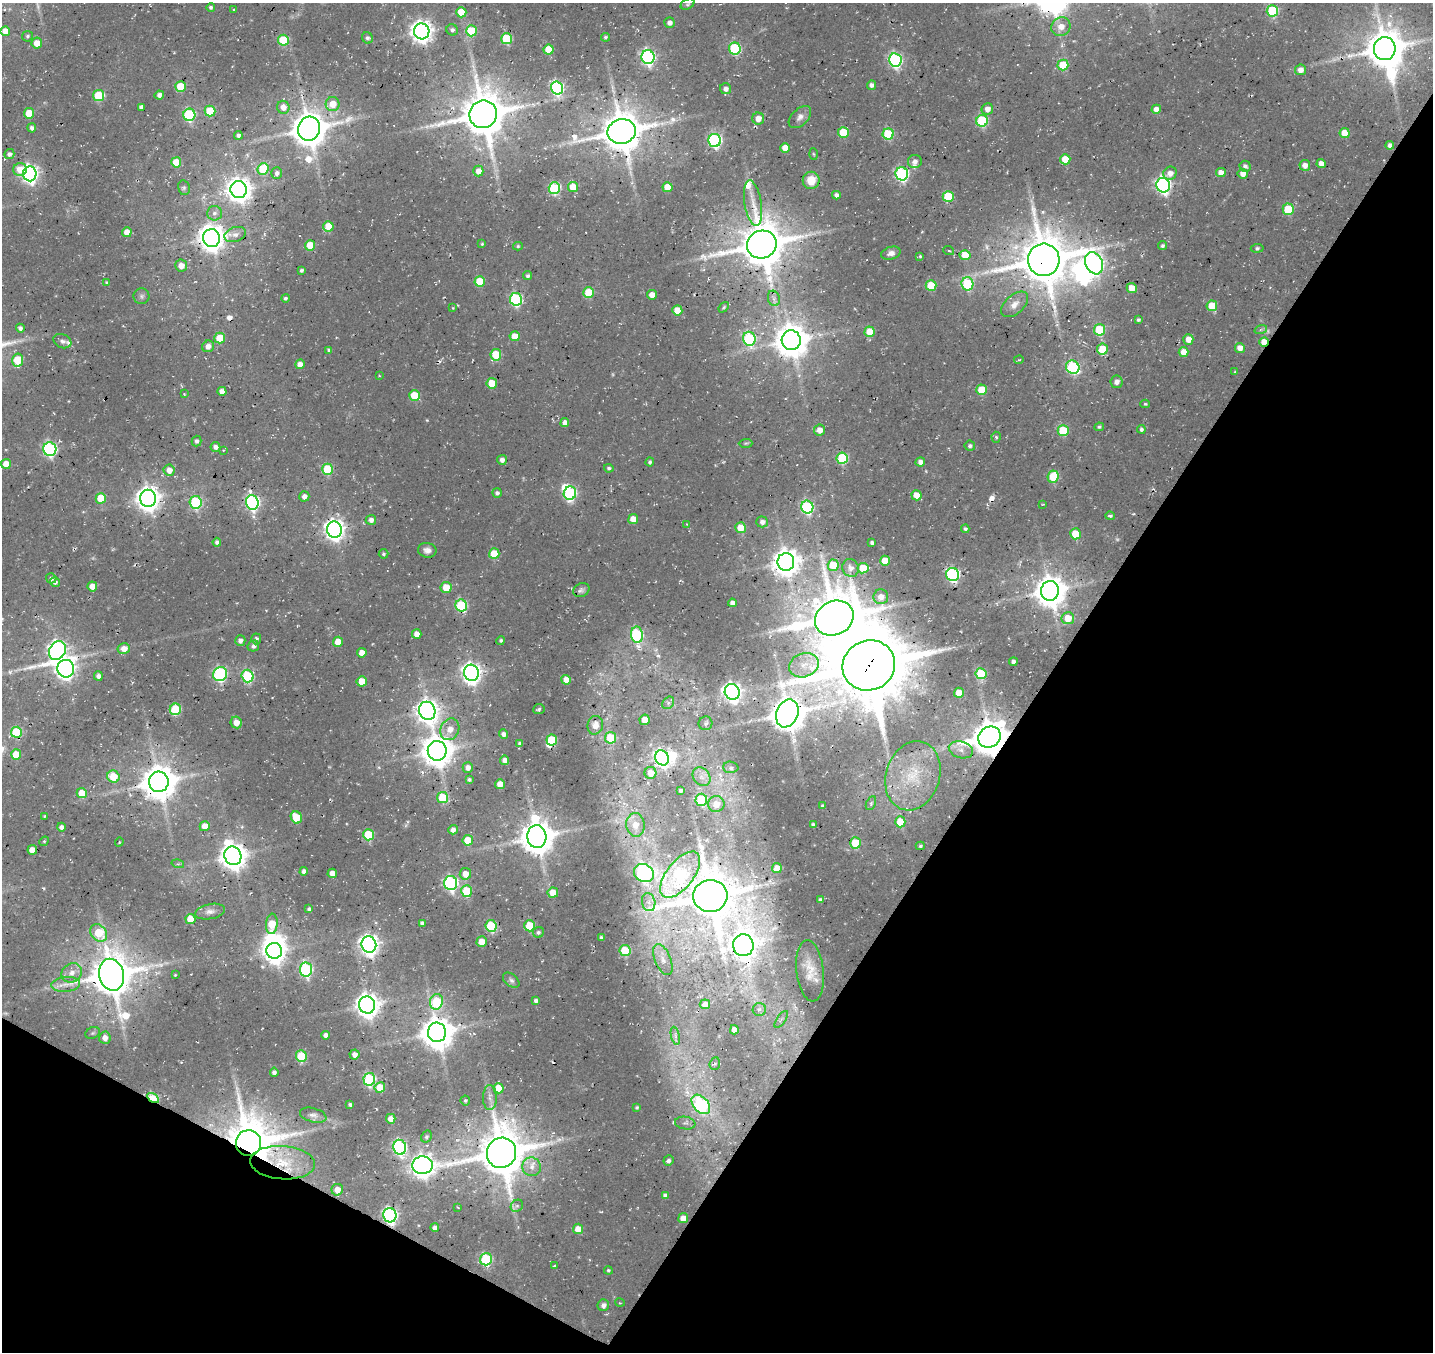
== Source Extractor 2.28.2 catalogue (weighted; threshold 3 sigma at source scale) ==
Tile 15 of 4 x 4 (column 3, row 4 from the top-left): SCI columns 2984-4414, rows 333-1682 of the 5960 x 5999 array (HDU 1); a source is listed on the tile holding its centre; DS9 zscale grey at full resolution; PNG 1435 x 1354 px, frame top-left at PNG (2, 3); each listed source drawn as its Kron ellipse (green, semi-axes under 4 px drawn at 4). Shown black and unused: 32% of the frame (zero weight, under 3 of 4 exposures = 8% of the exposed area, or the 3 px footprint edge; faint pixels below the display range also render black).
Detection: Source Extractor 2.28.2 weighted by HDU 2 'WHT'; one run over the whole footprint, this tile lists its part. Background 0.0281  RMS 0.0035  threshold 0.0157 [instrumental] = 3 sigma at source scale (4.5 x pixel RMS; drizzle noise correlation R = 1.50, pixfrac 1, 0.0396/0.0396 arcsec/px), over >= 5 px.
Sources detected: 392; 8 too faint to see at this stretch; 6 inside a brighter object's white glare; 2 cosmic-ray / hot-pixel residue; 2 long thin detections or spike segments (spike, bleed or trail) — neither listed nor drawn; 3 inside a brighter listed object's ellipse — not listed separately; the other 371 listed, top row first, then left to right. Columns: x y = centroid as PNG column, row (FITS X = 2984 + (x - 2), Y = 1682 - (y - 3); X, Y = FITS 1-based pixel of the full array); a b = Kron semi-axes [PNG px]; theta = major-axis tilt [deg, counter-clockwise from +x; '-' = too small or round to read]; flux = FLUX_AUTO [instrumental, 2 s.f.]
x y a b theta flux
688 4 7 5 27 0.62
211 7 4 4 - 0.78
234 10 3 3 - 0.38
1272 11 5 5 - 30
461 12 5 5 - 9.1
670 23 5 5 - 1.8
1061 27 10 9 - 3.8
452 30 6 5 - 1
5 31 5 4 - 4.1
422 31 8 7 - 280
471 31 5 5 - 19
27 36 5 5 - 0.68
605 37 4 4 - 0.67
367 38 6 5 - 1
507 39 5 5 - 25
283 40 5 5 - 21
37 43 5 5 - 4.8
735 49 6 6 - 35
1385 49 11 11 - 1200
548 50 5 5 - 9.7
648 57 7 6 - 95
895 60 7 6 - 76
1063 65 5 5 - 13
1300 70 5 5 - 2.9
872 85 4 4 - 1.3
180 86 5 5 - 13
557 88 6 6 - 64
726 89 5 5 - 1.5
159 95 4 4 - 1.6
99 96 5 5 - 21
333 104 7 7 - 5.7
141 107 4 4 - 1.3
283 107 6 6 - 3.4
987 109 6 5 - 2.8
1156 109 5 4 - 2.8
210 111 5 5 - 15
29 113 5 5 - 8.8
483 114 14 13 - 1500
189 115 6 6 - 41
800 117 13 8 45 2.1
758 119 6 6 - 3.5
982 121 6 6 - 33
32 128 4 4 - 1.2
309 129 12 11 - 950
622 131 14 12 14 1300
843 132 5 5 - 13
1345 133 5 5 - 8.3
888 134 5 5 - 26
238 135 4 4 - 1.2
715 140 6 6 - 72
1390 145 4 4 - 1.8
785 148 5 5 - 4.3
9 154 5 5 - 1.3
813 154 6 4 -87 0.4
1065 159 5 5 - 9.4
915 161 7 6 - 1.8
176 162 5 5 - 9.3
1321 163 4 4 - 2.8
1305 165 5 5 - 2.5
1245 166 5 5 - 1.3
20 169 7 6 - 5
263 169 6 5 - 18
478 171 5 5 - 3
277 173 5 5 - 1.2
1170 173 7 6 - 2.7
1221 173 5 4 - 3.2
30 174 7 6 - 150
902 174 6 6 - 65
1243 174 5 5 - 2.7
811 180 9 8 - 6.5
1163 185 7 7 - 110
573 187 5 5 - 7.9
667 187 5 5 - 7.1
184 188 7 6 - 0.82
554 188 6 6 - 36
239 189 8 8 - 350
836 195 4 4 - 1.3
948 196 5 5 - 19
753 203 23 8 -81 4.7
1288 209 5 5 - 16
214 213 7 7 - 1.4
328 226 5 5 - 7.3
127 232 5 4 - 4.4
235 235 11 7 18 1.9
211 238 9 8 - 470
482 244 4 4 - 0.43
310 245 5 5 - 9.6
762 245 15 14 - 1500
518 246 5 4 - 0.58
1163 246 4 4 - 0.82
1257 248 6 4 7 0.79
949 251 5 3 - 0.64
891 253 10 6 16 2
965 255 5 5 - 7.8
920 256 4 4 - 0.43
1044 260 16 16 - 1700
1094 263 11 8 -66 170
181 266 6 6 - 3.5
301 270 4 3 - 0.65
528 276 5 4 - 0.82
480 281 5 5 - 13
106 282 3 3 - 0.44
967 284 6 6 - 31
931 285 5 5 - 13
1132 288 5 5 - 5.1
589 293 5 5 - 15
652 295 5 4 - 3.8
142 296 8 8 - 1.1
285 298 4 4 - 0.77
774 298 8 6 -72 1.2
516 299 6 6 - 50
1014 304 16 9 42 3
1212 306 5 5 - 10
724 307 6 4 49 0.49
453 308 4 4 - 0.32
677 310 5 5 - 5.8
1138 320 4 3 - 0.83
20 328 4 4 - 1.1
1261 329 6 4 19 0.66
1100 330 6 5 - 21
870 332 5 5 - 9.4
515 336 5 5 - 5
220 338 5 5 - 9.7
749 339 7 6 - 43
1188 339 5 5 - 3.8
791 340 10 9 - 800
62 341 9 6 -22 1.4
1264 342 5 4 - 5.7
208 346 6 6 - 2.3
1240 348 5 5 - 3
1102 349 5 5 - 12
329 350 4 3 - 0.92
1184 352 5 5 - 4.5
496 355 5 5 - 15
18 360 6 5 - 14
1019 360 5 3 - 0.47
300 364 5 4 - 2.8
1073 367 7 6 - 48
1235 372 4 3 - 0.39
379 376 3 2 - 0.32
1116 382 6 6 - 1.9
492 383 5 5 - 11
982 390 5 5 - 12
222 391 4 4 - 2.5
184 394 3 3 - 0.31
414 395 5 5 - 12
1145 404 5 4 - 0.53
565 423 4 4 - 2.2
1099 427 5 3 - 0.57
1141 429 4 4 - 0.94
820 430 6 5 - 3
1063 430 5 5 - 17
996 437 5 4 - 0.53
196 441 5 5 - 1
746 443 7 3 2 0.48
970 446 5 5 - 0.94
215 447 5 5 - 1.7
50 449 7 6 - 69
223 450 4 3 - 0.27
842 458 6 5 - 29
502 460 5 5 - 1.9
650 462 4 4 - 0.83
920 462 4 4 - 2
6 464 5 5 - 4.9
609 468 5 4 - 0.64
328 469 5 5 - 22
169 470 6 5 - 3.6
1053 477 6 5 - 17
497 493 5 5 - 1
570 493 7 6 - 56
916 495 5 5 - 5.3
304 496 5 5 - 1.9
101 498 5 5 - 10
148 498 8 8 - 350
196 502 6 6 - 38
252 502 7 6 - 93
1043 504 3 2 - 0.24
807 507 6 6 - 53
1110 516 5 3 - 0.66
633 519 5 5 - 5.1
371 520 5 5 - 1.7
762 522 6 5 - 1.8
687 524 3 3 - 0.3
740 528 5 5 - 6.9
334 529 8 7 - 240
965 529 4 4 - 0.7
1076 534 5 5 - 12
217 542 4 4 - 1.2
872 543 4 4 - 1.1
427 550 9 7 -10 1.9
384 554 5 4 - 0.66
494 554 5 5 - 14
885 561 5 5 - 5.4
786 562 9 8 - 490
833 565 5 5 - 12
851 568 9 8 - 2.6
863 568 5 5 - 9.5
953 575 6 6 - 69
51 578 5 5 - 0.98
55 582 5 4 - 1.4
92 586 5 4 - 4.3
446 588 5 5 - 7.4
581 590 8 6 27 1.1
1050 591 10 9 - 700
881 597 7 7 - 3
732 603 4 4 - 1.8
461 606 6 6 - 35
834 618 20 16 27 1800
1068 618 6 6 - 6.8
417 634 5 5 - 3.8
637 635 8 6 -83 49
256 639 5 5 - 0.92
240 641 5 5 - 1.6
501 641 4 4 - 0.79
338 642 5 5 - 6.2
253 646 6 5 - 1.1
124 649 6 5 - 3.2
57 650 10 8 56 160
362 653 5 5 - 3.7
1013 662 4 4 - 1.5
804 665 15 12 20 5.2
869 665 26 25 - 3400
66 669 9 8 - 210
471 673 8 7 - 220
220 674 7 6 - 60
981 674 5 5 - 21
98 676 5 4 - 1.6
248 676 6 6 - 37
566 680 5 5 - 3.8
362 681 5 5 - 7.4
732 692 8 7 - 190
959 693 5 5 - 5.1
668 703 7 5 47 0.95
175 709 6 5 - 24
539 709 6 5 - 0.66
427 711 9 8 - 300
787 713 14 11 68 970
645 720 5 5 - 6.6
236 722 6 5 - 3.4
705 723 7 6 - 0.99
595 725 9 7 76 3.6
450 729 11 9 63 4.1
16 732 5 5 - 22
504 734 4 4 - 1.7
990 737 12 10 33 960
611 738 5 5 - 15
552 740 5 5 - 17
520 743 4 3 - 1.1
961 750 12 8 -16 2.3
437 751 10 9 - 680
16 755 5 5 - 7.9
662 758 8 6 -65 120
505 760 4 4 - 2.5
468 767 5 5 - 2.1
731 767 8 5 -3 1.1
650 773 6 6 - 4.4
913 776 35 27 72 20
113 777 6 6 - 9.3
701 777 10 8 -51 2.4
469 780 4 4 - 0.8
159 782 10 10 - 940
500 784 5 5 - 4.9
681 790 3 3 - 0.8
82 793 5 5 - 8.1
443 798 5 5 - 16
701 800 6 6 - 18
871 803 7 4 64 0.79
716 804 8 8 - 4.7
822 805 3 3 - 0.42
44 816 3 3 - 0.37
296 817 6 5 - 11
900 822 5 5 - 8.6
635 825 12 9 -83 4.9
813 825 4 4 - 0.93
205 826 5 5 - 4.4
61 827 4 4 - 1.4
453 830 5 4 - 1.8
368 835 5 5 - 19
537 837 11 9 -87 860
468 840 5 5 - 8.6
44 841 5 4 - 0.45
119 842 4 3 - 0.34
855 843 5 5 - 17
920 846 4 3 - 0.61
32 850 5 5 - 4.3
233 856 9 8 - 480
178 864 6 4 -16 0.52
777 868 5 5 - 5.4
304 871 4 4 - 1.8
332 873 4 4 - 3.2
644 873 10 9 - 84
465 874 5 5 - 4.5
680 875 27 13 52 48
451 883 7 6 - 72
467 891 6 5 - 20
553 893 5 5 - 5.3
710 896 17 16 - 1600
821 900 4 4 - 1.1
649 902 9 6 -78 1.8
309 909 4 4 - 1.1
210 912 15 7 11 2
190 919 5 5 - 6.8
422 923 4 4 - 1.1
272 924 10 5 84 9.3
491 926 6 5 - 30
530 926 5 5 - 15
538 932 5 5 - 0.85
99 933 9 7 -49 12
601 937 4 3 - 0.78
482 942 5 5 - 5.8
369 944 8 7 - 230
743 945 11 10 - 430
625 950 5 5 - 18
274 951 8 8 - 310
663 959 16 8 -67 3.2
306 969 7 6 - 57
810 971 30 13 -84 7.1
72 973 10 9 - 2.9
111 975 16 12 -76 1400
175 975 3 2 - 0.29
511 980 9 6 -39 1.1
66 984 14 7 5 3.1
536 1001 4 4 - 1.3
436 1002 8 6 74 24
705 1004 5 5 - 2.7
367 1005 8 8 - 350
759 1009 7 6 - 1.1
781 1019 10 2 55 0.63
734 1030 4 4 - 3.3
437 1032 9 9 - 770
93 1033 7 5 21 0.65
326 1035 4 4 - 1.9
675 1036 9 4 -77 1
105 1038 6 5 - 2.7
354 1054 5 5 - 2.4
301 1056 6 5 - 20
715 1064 6 5 - 0.75
274 1072 4 4 - 1.1
369 1079 6 6 - 44
380 1087 5 5 - 8
499 1088 5 5 - 7.2
153 1098 6 4 -32 24
490 1098 12 7 -90 1.9
465 1100 5 5 - 0.63
350 1104 4 3 - 0.78
701 1104 11 7 -47 49
637 1107 4 3 - 0.56
313 1115 13 7 -15 1.7
391 1119 5 4 - 4.1
685 1123 10 6 -8 1.3
426 1137 6 5 - 0.81
248 1143 13 12 - 1700
400 1147 7 6 - 79
501 1153 15 14 - 1700
668 1160 5 5 - 0.95
283 1163 32 16 -4 15
423 1165 10 9 - 310
532 1167 9 9 - 2.9
337 1190 6 5 - 3.9
665 1195 4 4 - 1.3
517 1206 7 5 43 0.77
458 1207 3 2 - 0.3
390 1215 7 6 - 100
683 1218 5 5 - 3.6
435 1228 4 4 - 1.8
578 1229 5 5 - 4.7
486 1259 6 6 - 34
555 1266 3 3 - 0.57
608 1270 4 4 - 0.52
620 1303 5 3 - 0.29
603 1305 6 5 - 1.6
Overlapping masked pixels (flux is a lower limit): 22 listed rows (the first 20) at x y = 622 131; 762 245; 1044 260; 1264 342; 148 498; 334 529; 461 606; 834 618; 869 665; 787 713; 990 737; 159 782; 233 856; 710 896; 743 945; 111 975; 153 1098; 248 1143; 501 1153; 283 1163